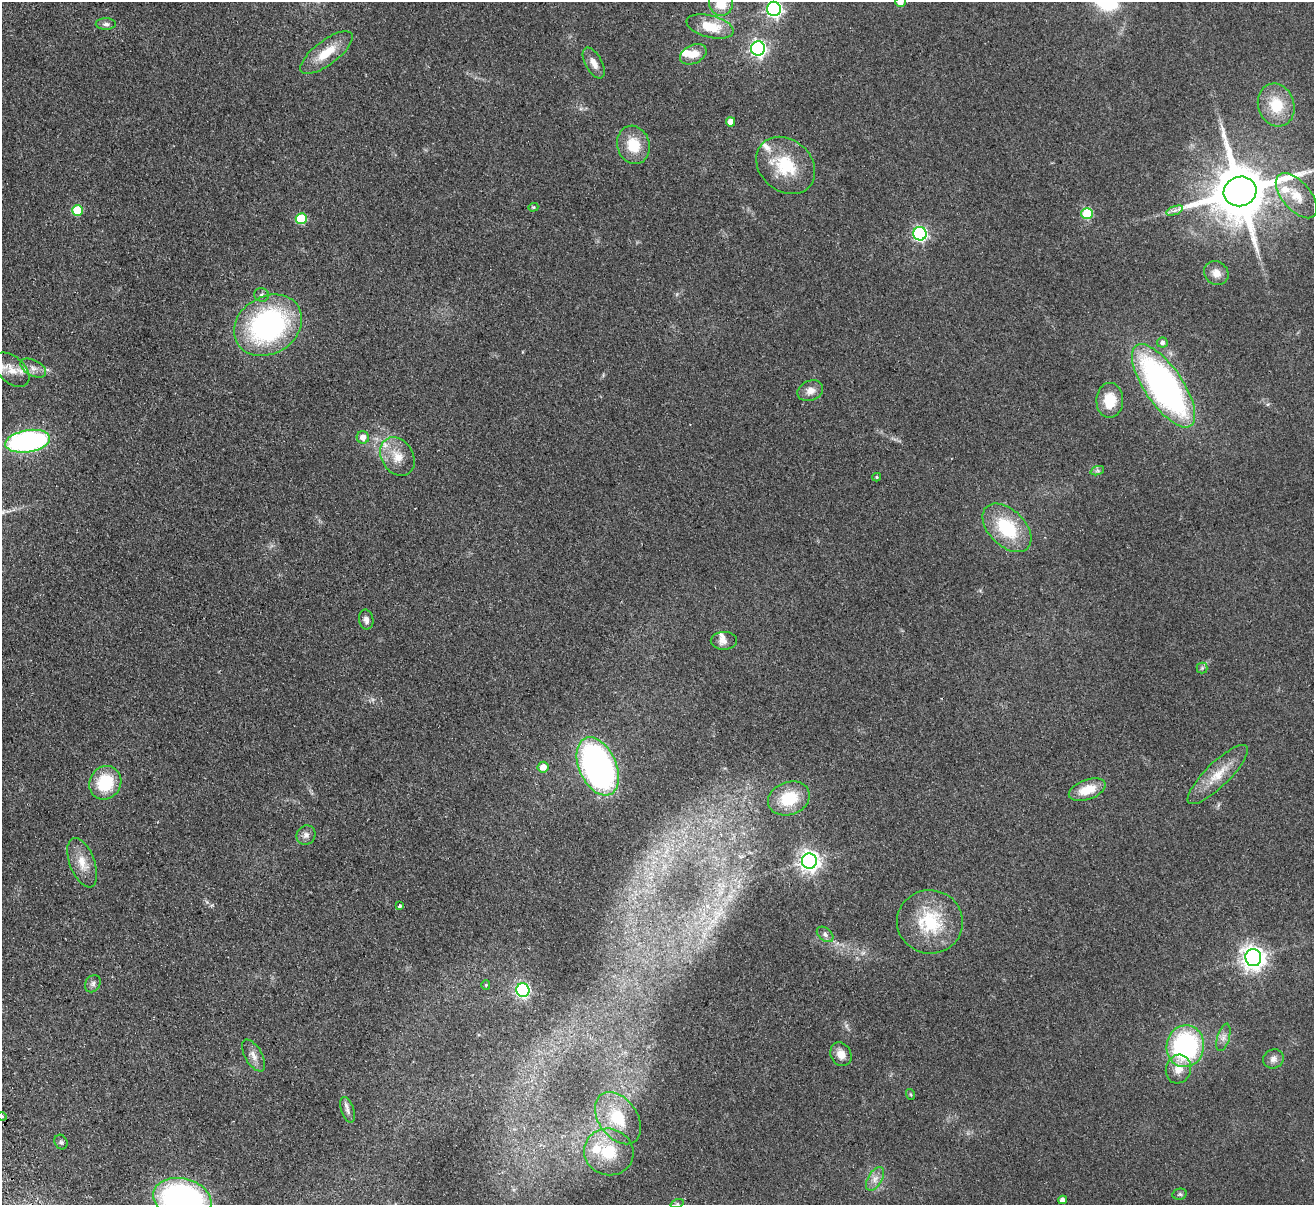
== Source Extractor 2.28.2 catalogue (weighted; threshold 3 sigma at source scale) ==
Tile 7 of 4 x 4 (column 3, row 2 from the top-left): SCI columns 2682-3993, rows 2699-3901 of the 5362 x 5274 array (HDU 1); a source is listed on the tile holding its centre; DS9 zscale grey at full resolution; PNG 1316 x 1207 px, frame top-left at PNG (2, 2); each listed source drawn as its Kron ellipse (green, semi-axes under 4 px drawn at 4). Shown black and unused: <1% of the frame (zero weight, under 2 of 3 exposures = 3% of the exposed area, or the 3 px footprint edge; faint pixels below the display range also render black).
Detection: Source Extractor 2.28.2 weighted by HDU 2 'WHT'; one run over the whole footprint, this tile lists its part. Background 0.101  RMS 0.0086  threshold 0.0385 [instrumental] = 3 sigma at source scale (4.5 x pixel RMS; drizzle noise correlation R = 1.50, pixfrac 1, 0.05/0.05 arcsec/px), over >= 5 px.
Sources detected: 80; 1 inside a brighter object's white glare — neither listed nor drawn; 7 inside a brighter listed object's ellipse — not listed separately; the other 72 listed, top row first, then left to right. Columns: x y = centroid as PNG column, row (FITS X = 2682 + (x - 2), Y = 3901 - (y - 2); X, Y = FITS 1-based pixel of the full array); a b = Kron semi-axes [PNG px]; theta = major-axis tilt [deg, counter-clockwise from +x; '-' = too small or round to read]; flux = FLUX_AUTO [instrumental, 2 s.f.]
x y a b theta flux
900 2 5 5 - 6.6
721 4 12 12 - 17
774 9 7 7 - 240
106 24 10 5 0 2.8
710 26 24 11 -14 24
758 48 7 7 - 260
327 53 31 12 37 20
693 54 14 9 26 11
594 63 17 8 -61 6.5
1276 105 22 18 -69 26
731 122 4 4 - 7.1
633 145 19 16 -73 22
786 165 32 26 -41 39
1240 191 16 14 18 6300
1296 196 27 14 -49 18
533 207 5 4 - 1.2
77 210 5 5 - 32
1175 210 9 4 19 2.5
1087 214 5 5 - 46
301 219 5 5 - 38
920 234 7 6 - 170
1216 273 13 11 -41 7.4
262 295 7 6 - 2.1
268 325 36 28 32 170
1162 343 5 5 - 2.4
33 368 14 8 -27 6
12 370 21 13 -43 13
1164 386 48 19 -56 280
810 391 13 9 22 7
1110 400 17 13 89 20
363 437 6 6 - 5.4
28 441 22 11 9 180
397 456 20 16 -58 15
1097 471 7 4 18 1.8
877 477 4 4 - 0.98
1007 528 29 18 -45 48
366 620 10 7 -81 3.9
724 641 13 9 1 5.4
1202 668 5 5 - 1.3
598 766 31 18 -66 280
543 767 5 5 - 8.4
1218 774 40 12 44 20
105 783 17 15 59 38
1087 790 19 9 20 19
789 798 21 16 20 32
306 835 10 9 - 4
809 861 7 7 - 560
82 863 26 12 -69 14
399 906 3 3 - 3.3
930 922 33 31 -7 48
825 934 9 6 -40 2.9
1253 958 8 8 - 710
93 984 9 7 57 2.8
486 985 5 4 - 0.87
523 990 7 6 - 160
1223 1037 14 6 74 4.3
1185 1046 21 19 80 130
841 1054 12 10 -61 8.2
253 1055 18 8 -59 6.2
1273 1059 10 9 - 4.3
1178 1069 14 12 73 10
910 1094 5 3 - 0.85
348 1110 13 6 -71 3.9
2 1116 5 3 - 0.89
618 1118 29 19 -55 32
61 1142 7 6 - 1.7
609 1152 25 23 -18 39
875 1179 13 7 59 5.4
1180 1194 7 5 12 1.5
182 1199 29 20 -15 230
1063 1200 4 4 - 4
677 1204 7 4 18 1.4
Isophote crosses this tile's border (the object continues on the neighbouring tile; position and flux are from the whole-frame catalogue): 5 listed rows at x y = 900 2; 721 4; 774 9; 2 1116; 182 1199